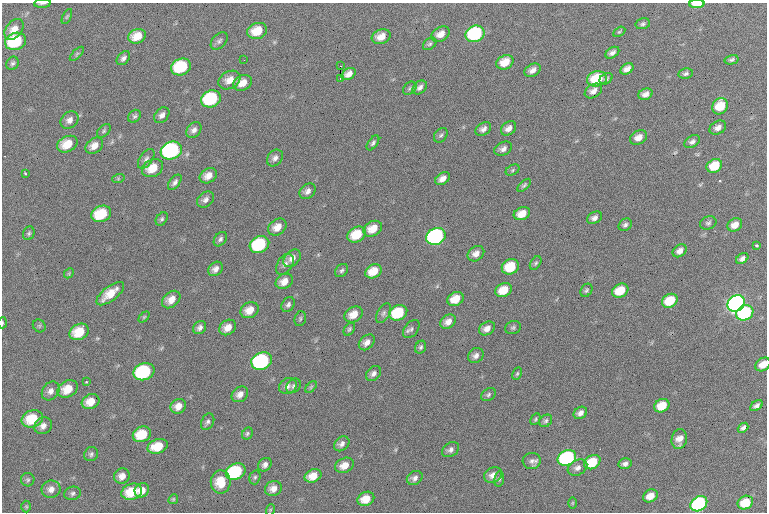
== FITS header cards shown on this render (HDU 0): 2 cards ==
NAXIS1  =                  765 / Axis length
NAXIS2  =                  510 / Axis length

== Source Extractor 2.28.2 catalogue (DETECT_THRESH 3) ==
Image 765 x 510 px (HDU 0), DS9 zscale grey, 1 PNG px = 1 image px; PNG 769 x 514 px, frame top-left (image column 1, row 510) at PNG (2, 3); each listed source drawn as its Kron ellipse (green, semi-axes under 4 px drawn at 4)
Background 2940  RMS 36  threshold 109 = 3 sigma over >= 5 px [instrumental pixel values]
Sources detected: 183; all 183 listed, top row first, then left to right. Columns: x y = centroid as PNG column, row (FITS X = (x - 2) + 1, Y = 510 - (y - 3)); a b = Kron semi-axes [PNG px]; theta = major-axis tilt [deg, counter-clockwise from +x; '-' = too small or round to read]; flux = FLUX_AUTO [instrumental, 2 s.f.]
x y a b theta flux
42 3 8 2 3 4100
697 4 7 3 1 41000
67 16 8 4 62 3500
643 24 7 5 14 5700
14 29 11 8 50 22000
257 31 10 8 21 50000
619 32 7 4 29 3600
441 34 10 7 31 22000
475 34 10 8 23 260000
137 36 9 7 24 39000
381 37 10 7 20 25000
16 41 11 8 19 140000
219 41 10 6 46 7900
430 44 7 5 39 5300
612 53 8 5 33 9300
77 54 9 3 45 3600
123 58 8 5 47 8200
244 60 2 2 - 6600
732 60 7 4 13 5600
505 62 9 7 27 40000
12 63 7 6 - 5800
340 66 2 2 - 16000
181 67 10 8 20 130000
627 69 7 5 30 13000
532 70 9 6 31 14000
349 74 7 5 33 16000
686 74 7 5 9 6000
340 79 2 2 - 2500
597 79 10 7 14 87000
606 79 7 5 33 5600
229 80 12 8 28 28000
242 83 10 7 26 28000
420 87 8 6 43 9000
410 88 7 5 45 4600
593 91 9 6 33 15000
645 94 7 5 22 13000
211 99 10 8 20 170000
720 106 8 7 - 59000
162 115 9 6 48 11000
135 116 7 5 49 5100
69 120 10 7 43 14000
508 128 8 6 40 13000
718 128 9 6 30 14000
483 129 8 6 31 10000
194 130 9 6 46 11000
104 131 8 5 46 4800
441 135 8 6 51 5800
638 138 9 6 26 19000
692 142 8 5 30 8300
373 143 8 4 54 5800
67 144 11 7 26 46000
94 146 9 7 36 23000
503 149 9 6 26 11000
171 151 11 8 20 370000
275 158 9 7 49 11000
146 159 11 6 54 9700
714 166 8 6 30 64000
152 168 11 8 28 46000
513 170 7 5 29 3800
25 174 3 2 - 2900
208 176 9 7 34 22000
118 179 6 4 19 3200
442 179 8 5 37 15000
175 182 9 5 52 7800
524 185 8 4 44 4700
308 191 9 7 40 11000
206 200 9 7 40 11000
101 214 10 8 23 88000
522 214 8 6 22 30000
594 218 8 5 30 9400
162 219 7 5 53 4900
708 223 8 6 21 6200
625 225 7 5 40 6700
735 225 8 6 34 21000
277 227 10 7 35 24000
373 229 10 7 29 36000
29 233 7 5 66 4800
357 235 9 7 29 61000
436 236 10 8 25 480000
220 239 8 5 52 6600
259 244 10 8 26 180000
757 245 3 3 - 3600
680 251 7 5 36 13000
476 254 9 7 36 16000
292 258 10 7 45 16000
742 259 7 4 35 8300
536 263 7 5 53 4500
285 264 11 7 58 12000
510 267 9 7 30 68000
215 269 8 6 44 13000
342 270 7 5 44 5500
373 271 8 6 28 42000
69 273 6 4 47 3000
284 281 9 7 31 23000
504 290 9 6 26 42000
586 290 7 5 54 4900
620 291 8 6 28 58000
110 294 16 7 38 45000
455 299 8 6 29 39000
171 300 10 7 41 24000
670 301 8 6 30 75000
736 303 9 7 37 940000
288 304 8 6 58 6700
250 310 9 7 30 28000
384 313 11 6 58 8100
398 313 9 7 27 110000
745 313 9 7 30 260000
354 314 9 7 32 31000
144 317 6 4 44 3400
300 319 7 5 75 4700
448 322 8 6 35 17000
2 323 5 2 - 2800
39 326 7 6 - 4700
228 327 9 7 36 23000
200 328 7 6 - 8700
487 328 9 6 32 15000
513 328 8 6 22 5300
349 329 7 5 54 4200
411 329 10 6 52 7500
79 332 10 7 27 61000
367 342 9 6 45 14000
421 347 6 5 - 5300
476 356 8 7 - 11000
262 361 10 8 23 380000
763 364 8 6 34 28000
144 372 11 8 21 230000
374 373 8 6 47 9700
517 374 6 4 63 3600
86 382 3 3 - 3000
288 386 9 8 - 12000
294 386 8 6 45 6800
311 387 7 4 46 3600
68 389 11 8 31 41000
51 391 10 8 53 14000
240 394 9 7 40 16000
488 395 8 6 35 5200
91 402 9 7 26 35000
178 406 8 7 - 22000
662 406 8 6 30 53000
756 406 7 4 37 8000
580 413 7 5 35 11000
32 419 11 8 19 73000
535 419 6 4 62 3800
546 421 7 5 38 5400
208 422 9 6 63 7100
43 426 9 8 - 14000
743 428 6 4 40 7300
142 434 9 7 24 72000
247 434 6 5 - 4300
679 439 10 7 77 19000
342 444 8 6 42 11000
158 446 10 7 16 52000
451 450 9 6 34 9200
91 454 7 6 - 6200
567 458 10 7 26 380000
532 461 9 8 - 10000
592 462 9 6 30 86000
625 464 6 5 - 8400
265 465 7 6 - 9700
344 465 10 7 25 27000
577 468 10 7 29 12000
236 472 10 8 23 210000
493 475 9 7 29 19000
122 476 8 7 - 19000
313 476 9 6 25 31000
255 477 7 5 74 4800
415 478 8 6 31 9700
499 479 8 5 81 4200
28 480 7 6 - 5400
221 482 12 10 87 52000
51 489 9 8 - 17000
273 489 8 7 - 19000
142 490 7 6 - 28000
132 492 10 8 19 68000
73 493 8 6 15 7600
650 496 8 6 32 26000
173 499 5 4 - 3300
366 499 8 7 - 35000
572 503 6 3 89 2300
745 503 8 6 29 61000
699 504 9 7 34 410000
26 507 6 5 - 3400
270 510 6 3 72 2400
At the frame edge (FLAGS 8, measured only in part): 4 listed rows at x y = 42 3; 697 4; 2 323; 763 364